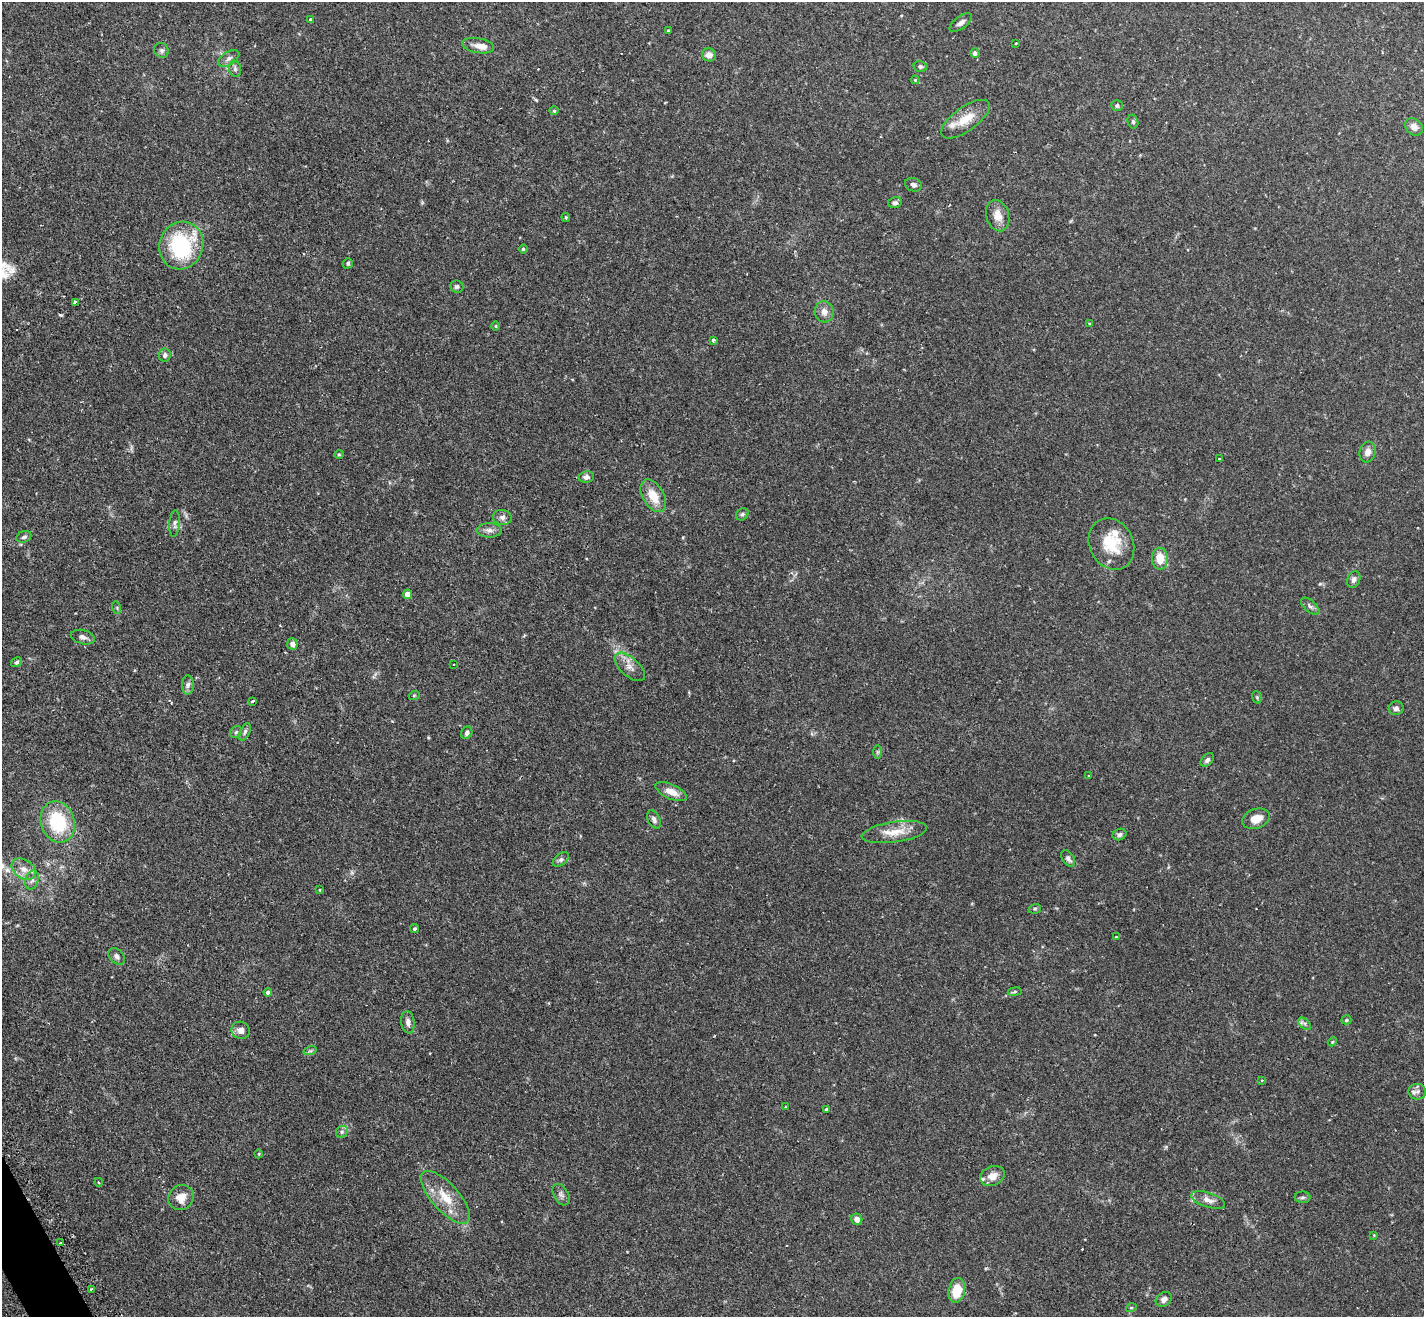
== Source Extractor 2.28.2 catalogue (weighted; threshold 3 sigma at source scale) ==
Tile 7 of 4 x 4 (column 3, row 2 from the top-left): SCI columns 2889-4310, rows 2813-4127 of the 5775 x 5761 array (HDU 1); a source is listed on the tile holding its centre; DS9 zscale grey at full resolution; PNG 1426 x 1319 px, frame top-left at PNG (2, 2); each listed source drawn as its Kron ellipse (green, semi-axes under 4 px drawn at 4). Shown black and unused: <1% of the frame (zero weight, under 2 of 3 exposures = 4% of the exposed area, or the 3 px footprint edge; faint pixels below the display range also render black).
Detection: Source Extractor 2.28.2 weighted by HDU 2 'WHT'; one run over the whole footprint, this tile lists its part. Background 0.211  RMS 0.0069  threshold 0.0309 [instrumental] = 3 sigma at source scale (4.5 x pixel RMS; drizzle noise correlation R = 1.50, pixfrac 1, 0.05/0.05 arcsec/px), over >= 5 px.
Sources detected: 114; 1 too faint to see at this stretch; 4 cosmic-ray / hot-pixel residue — neither listed nor drawn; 3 inside a brighter listed object's ellipse — not listed separately; the other 106 listed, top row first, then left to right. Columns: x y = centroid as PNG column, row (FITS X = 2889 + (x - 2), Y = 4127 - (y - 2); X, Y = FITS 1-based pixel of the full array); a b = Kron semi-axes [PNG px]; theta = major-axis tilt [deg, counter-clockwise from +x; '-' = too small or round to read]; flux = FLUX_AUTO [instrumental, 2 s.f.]
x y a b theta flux
311 20 4 4 - 1.6
961 23 13 6 36 2.9
668 30 3 2 - 1.1
1016 44 3 3 - 0.75
478 46 16 7 -10 4.3
161 50 8 7 - 1.7
975 53 5 4 - 2.3
709 55 7 6 - 4.3
229 58 12 6 32 2.6
920 67 7 5 -14 1.4
235 69 8 6 -76 1.8
915 80 4 3 - 0.65
1117 105 6 5 - 1.5
554 111 4 3 - 0.73
965 119 28 12 36 13
1133 122 7 5 -74 1.3
1414 127 9 7 -41 4.3
913 185 8 6 -19 2
895 203 7 5 13 1.7
998 216 16 11 -73 6.9
566 217 4 3 - 0.82
181 245 24 22 67 55
523 249 4 4 - 0.82
348 263 5 5 - 1.1
457 287 7 6 - 1.6
75 302 4 3 - 2.4
824 312 10 9 - 4.4
1089 324 4 3 - 0.68
496 326 5 3 - 0.55
713 340 3 3 - 1.3
165 355 6 6 - 1.8
1367 452 10 8 73 3.8
339 454 4 4 - 0.72
1219 459 3 3 - 1.4
586 477 8 6 6 2.2
653 496 18 10 -60 12
742 514 7 5 41 1.2
502 517 9 7 -10 2.6
175 524 13 5 85 2
489 530 13 7 -1 3.3
24 537 8 5 20 1.7
1111 544 27 22 -64 22
1160 559 11 8 90 11
1354 579 9 6 66 2.3
408 594 4 4 - 6.4
1310 606 11 5 -40 1.9
117 608 6 4 -74 0.83
83 637 12 7 -15 2.5
292 644 6 5 - 2.8
17 662 6 4 31 1
454 664 3 2 - 0.61
630 667 18 9 -42 5.6
188 685 9 6 90 2.3
414 696 5 3 - 0.63
1257 697 6 5 - 0.93
252 701 3 3 - 1.6
1396 708 7 7 - 2
236 732 6 5 - 1.3
245 732 9 5 65 1.6
467 733 6 5 - 1.7
878 752 7 4 90 0.99
1207 760 8 5 44 1.8
1089 776 4 2 - 0.46
671 792 17 7 -24 6.6
1256 819 14 9 20 7.7
654 820 10 6 -63 2.2
58 822 21 16 -71 36
894 832 33 10 8 11
1119 834 7 5 22 1.8
1068 858 9 6 -57 2
561 860 9 5 38 1.8
24 869 13 9 -33 5.5
32 880 9 6 74 2.7
319 890 3 3 - 0.57
1035 909 6 5 - 0.93
414 929 4 4 - 1
1116 937 4 4 - 0.49
117 956 9 6 -47 2.2
268 992 4 4 - 2.4
1015 992 7 3 9 0.82
1346 1020 5 4 - 1.2
408 1022 11 6 -82 3.2
1305 1024 7 4 -43 1.5
241 1030 9 8 - 4
1332 1042 4 3 - 0.58
310 1051 7 4 17 1.1
1262 1081 4 2 - 0.55
1417 1092 9 8 - 2.6
786 1107 4 2 - 0.44
826 1109 4 4 - 1
342 1132 6 5 - 1.5
259 1154 4 3 - 0.53
992 1176 13 9 22 6
98 1182 4 3 - 0.58
561 1195 12 7 -59 2.2
181 1197 13 12 - 7.7
445 1197 33 13 -48 16
1302 1197 8 6 2 1.5
1208 1200 18 7 -17 4.7
857 1219 6 5 - 3.7
1374 1235 4 4 - 0.54
60 1243 3 3 - 0.82
91 1289 3 2 - 0.72
957 1290 12 8 80 15
1164 1299 8 6 35 3
1131 1308 5 3 - 0.58